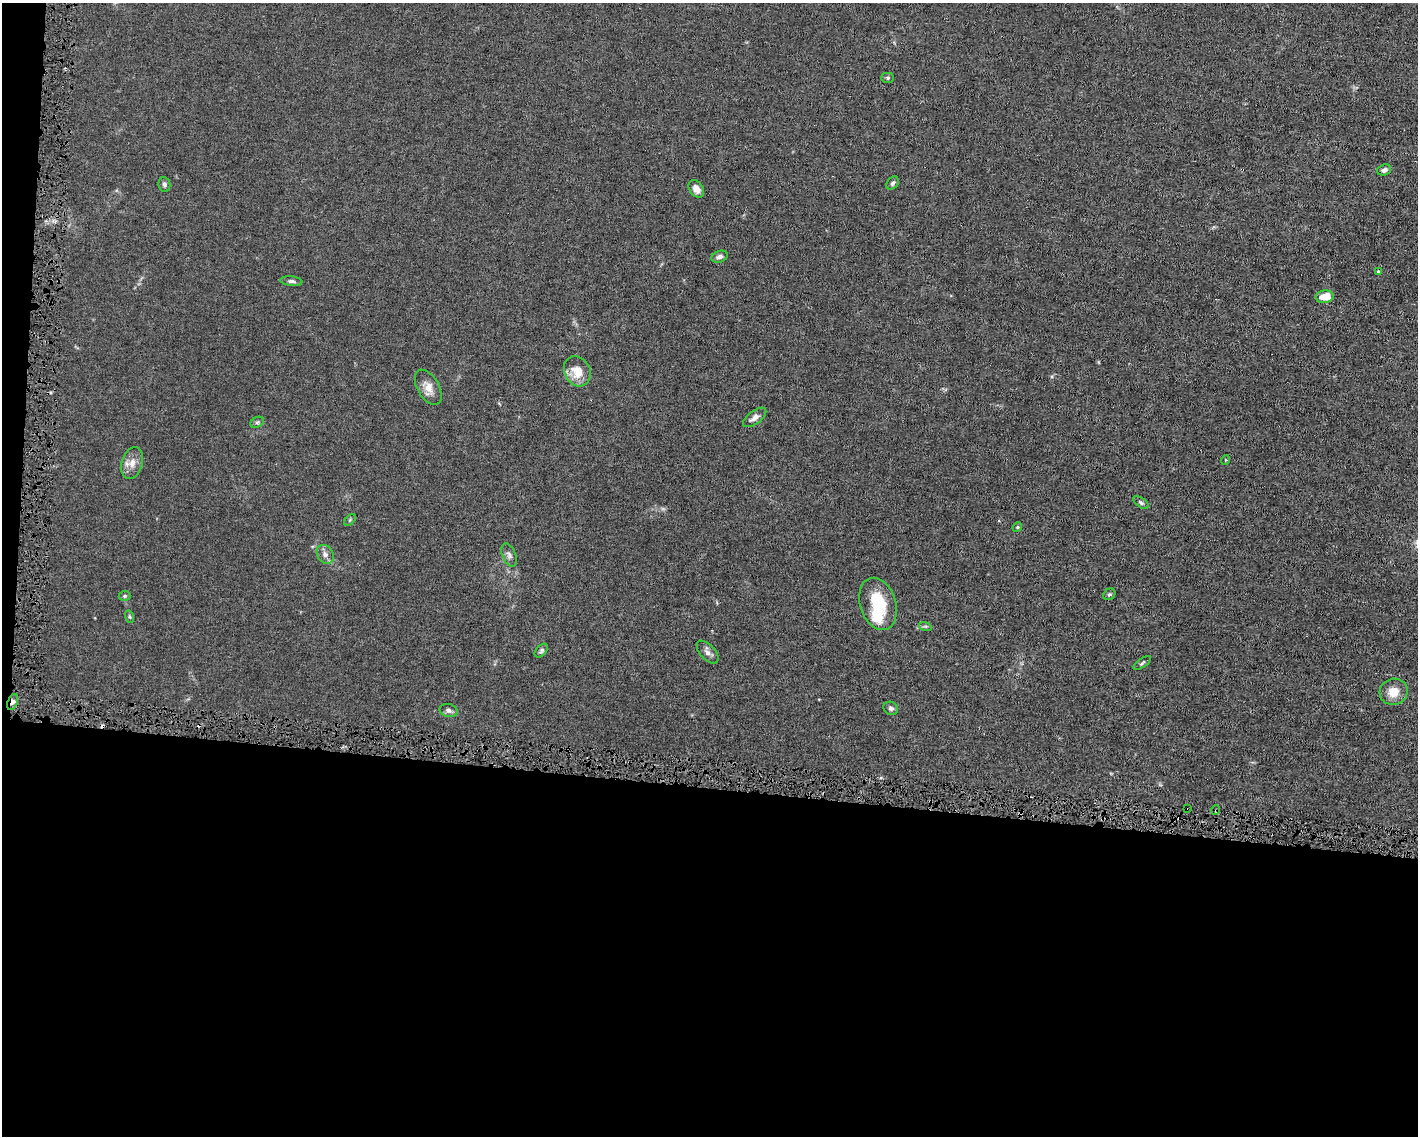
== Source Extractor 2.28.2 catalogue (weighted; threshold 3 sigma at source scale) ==
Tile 10 of 3 x 4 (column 1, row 4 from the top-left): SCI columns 107-1522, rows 1-1134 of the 4568 x 4535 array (HDU 1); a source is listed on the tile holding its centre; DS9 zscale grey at full resolution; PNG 1420 x 1138 px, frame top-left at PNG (2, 3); each listed source drawn as its Kron ellipse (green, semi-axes under 4 px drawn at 4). Shown black and unused: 32% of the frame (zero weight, under 4 of 8 exposures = <1% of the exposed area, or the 3 px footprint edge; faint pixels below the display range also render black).
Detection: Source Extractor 2.28.2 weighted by HDU 2 'WHT'; one run over the whole footprint, this tile lists its part. Background 0.0157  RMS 0.0024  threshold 0.00967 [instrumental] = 3 sigma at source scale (4.09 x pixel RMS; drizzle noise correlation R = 1.36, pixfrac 0.8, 0.05/0.05 arcsec/px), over >= 5 px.
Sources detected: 39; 1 too faint to see at this stretch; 1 inside a brighter object's white glare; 3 cosmic-ray / hot-pixel residue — neither listed nor drawn; the other 34 listed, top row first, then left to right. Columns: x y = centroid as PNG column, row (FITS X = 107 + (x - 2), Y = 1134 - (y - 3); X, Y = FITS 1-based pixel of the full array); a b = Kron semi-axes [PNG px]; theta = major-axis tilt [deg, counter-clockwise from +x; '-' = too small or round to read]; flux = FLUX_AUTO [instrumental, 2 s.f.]
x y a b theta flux
888 78 6 5 - 0.34
1384 170 7 5 18 0.85
893 183 7 5 48 0.54
164 185 7 6 - 0.55
696 189 9 7 -57 1.7
719 257 8 5 20 0.81
1378 271 4 3 - 0.23
291 281 11 4 -6 0.63
1325 297 9 6 9 3.7
577 371 16 12 -62 3.8
428 387 19 10 -60 2.5
755 417 13 6 37 1.2
257 422 7 5 30 0.41
1225 460 5 3 - 0.17
132 463 16 10 73 2.1
1141 503 9 4 -37 0.46
350 520 7 4 45 0.31
1017 527 5 4 - 0.25
325 554 10 8 -55 1.1
509 555 12 6 -67 0.82
1109 594 6 5 - 0.36
124 596 6 5 - 0.33
878 604 27 18 -72 9.4
130 617 6 4 -72 0.32
925 626 6 4 -18 0.35
541 651 8 5 47 0.47
708 652 14 7 -48 1.1
1142 663 10 3 36 0.34
1394 692 14 13 - 3.3
13 702 8 5 69 0.87
891 708 7 6 - 0.65
448 711 9 6 -14 0.78
1188 809 3 2 - 0.21
1216 810 5 3 - 0.26
Overlapping masked pixels (flux is a lower limit): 3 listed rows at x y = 13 702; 1188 809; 1216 810